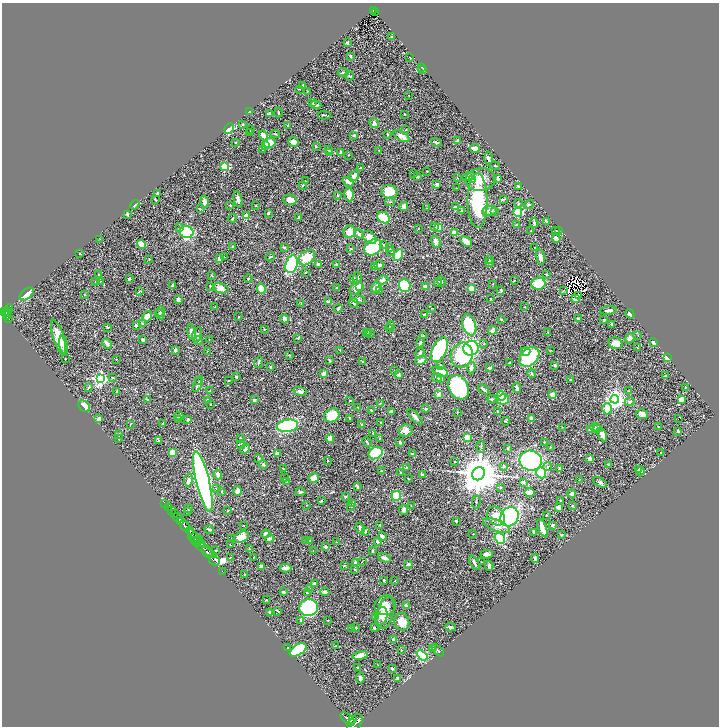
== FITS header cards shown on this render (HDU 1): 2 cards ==
NAXIS1  =                 1433
NAXIS2  =                 1448

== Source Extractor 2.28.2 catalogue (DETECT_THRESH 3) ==
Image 1433 x 1448 px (HDU 1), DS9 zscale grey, zoomed out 1/2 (1 PNG px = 2 x 2 image px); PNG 721 x 728 px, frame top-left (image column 1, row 1447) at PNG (2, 3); each listed source drawn as its Kron ellipse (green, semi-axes under 4 px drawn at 4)
Background 0.625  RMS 0.028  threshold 0.0826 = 3 sigma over >= 5 px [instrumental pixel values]
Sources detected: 573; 51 cannot appear on this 1/2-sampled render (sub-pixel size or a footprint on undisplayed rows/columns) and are neither listed nor drawn; of the other 522, the 500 brightest by FLUX_AUTO listed and drawn (22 fainter detections omitted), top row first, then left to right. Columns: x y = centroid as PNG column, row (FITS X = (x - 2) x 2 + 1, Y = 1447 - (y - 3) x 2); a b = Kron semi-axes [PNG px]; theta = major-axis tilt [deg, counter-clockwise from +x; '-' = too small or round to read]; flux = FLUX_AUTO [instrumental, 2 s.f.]
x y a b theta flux
373 11 3 2 - 26
375 12 2 1 - 7.7
392 37 2 2 - 7.4
347 43 2 2 - 17
351 56 3 2 - 4.4
410 58 2 1 - 3.7
422 67 2 2 - 2.8
423 70 3 2 - 2.5
343 72 5 3 - 7.9
349 76 4 3 - 4.9
303 85 3 3 - 2.9
299 89 2 2 - 2.3
307 91 3 2 - 2.7
409 96 2 1 - 1.9
312 103 3 2 - 3.8
316 105 5 3 - 17
249 112 3 2 - 3.9
278 112 5 2 - 4.7
269 114 3 3 - 22
404 114 2 2 - 2
324 115 6 2 -4 6.8
374 123 5 3 - 19
243 124 3 3 - 4
288 125 4 3 - 4.9
229 129 5 3 - 220
250 130 2 2 - 3.7
406 130 3 2 - 2.2
250 133 2 1 - 1.9
275 134 5 2 - 4.8
387 134 2 2 - 4.7
354 135 3 3 - 7.8
264 136 5 3 - 34
401 136 9 4 -29 42
458 141 3 3 - 19
293 142 5 5 - 30
436 142 5 2 - 6.5
236 143 3 3 - 2.5
269 143 6 5 - 81
265 146 4 3 - 8.8
316 146 3 2 - 3.1
329 149 3 2 - 5.2
475 149 5 4 - 35
262 150 2 2 - 2.4
379 151 3 2 - 3.2
330 153 2 2 - 93
341 153 4 2 - 16
348 155 2 1 - 2.6
488 158 6 4 -89 12
495 166 5 2 - 3.6
225 167 3 3 - 300
361 168 4 3 - 5.1
427 171 2 2 - 3.1
414 173 2 2 - 5.1
354 176 6 3 56 29
417 176 4 3 - 9.4
468 177 6 4 23 24
457 178 3 2 - 2.5
472 179 4 3 - 59
498 179 3 3 - 18
480 180 15 11 9 74
305 181 2 2 - 2.3
348 182 6 3 -33 29
303 185 3 2 - 7.1
437 185 3 2 - 13
518 187 4 2 - 7.7
456 188 3 2 - 2.2
389 192 8 6 -13 110
157 193 4 2 - 7.5
349 194 7 4 -83 63
338 196 2 2 - 5.6
238 199 8 3 -77 18
503 199 3 3 - 4.6
155 200 3 2 - 3.7
290 200 7 5 -12 39
478 200 27 10 -90 380
205 202 6 3 -75 17
390 202 5 2 - 4.3
518 203 4 3 - 4.8
135 205 5 1 - 4.2
230 205 3 2 - 3.4
256 205 2 2 - 5.2
529 205 5 3 - 6.6
404 206 5 3 - 26
455 207 3 2 - 7.8
427 208 3 2 - 2.6
200 209 3 2 - 3.5
462 211 4 2 - 7.8
490 211 8 4 9 24
494 212 3 3 - 3.7
518 212 4 4 - 190
268 213 3 2 - 8.2
127 214 4 3 - 7
246 216 2 2 - 60
232 218 4 2 - 4.4
298 218 4 2 - 9
383 218 7 5 -33 170
546 221 3 2 - 7
534 223 5 3 - 6.6
516 225 2 2 - 6.5
179 227 4 3 - 7.7
435 227 3 3 - 4.3
439 227 4 3 - 66
418 228 2 1 - 2
556 230 2 2 - 2
530 231 2 2 - 3.8
558 231 3 2 - 2.4
187 232 7 6 - 430
350 232 6 6 - 57
455 233 3 3 - 74
359 234 5 3 - 19
369 238 8 5 -42 34
100 239 2 2 - 1.9
556 239 4 3 - 41
436 242 6 4 -70 19
466 242 7 3 -38 40
141 244 5 3 - 130
384 245 3 3 - 4.5
232 246 2 2 - 2.5
284 247 2 2 - 12
373 247 10 7 38 340
535 247 2 1 - 2.6
390 248 3 1 - 2.5
351 249 3 2 - 4.1
391 251 3 2 - 4.6
80 254 2 2 - 3.9
398 255 6 4 57 150
224 257 2 2 - 2.2
270 257 5 2 - 4.9
540 257 8 3 -77 26
219 258 3 3 - 17
307 258 9 6 40 100
149 259 3 2 - 2.3
490 259 3 3 - 6.5
489 263 4 2 - 3.5
292 264 9 6 72 330
318 264 3 3 - 8.7
336 264 4 3 - 6.2
379 265 4 3 - 14
375 266 3 3 - 12
305 273 2 2 - 2.8
546 274 2 2 - 3.6
99 275 3 2 - 6
211 275 3 2 - 3
357 277 6 3 88 6.3
129 279 3 2 - 8.8
248 279 4 2 - 3.9
354 279 4 2 - 4.8
382 280 6 4 22 18
514 280 2 2 - 2.1
96 281 3 3 - 7.9
100 281 3 2 - 1.8
441 281 5 3 - 6.5
438 283 4 3 - 8.8
493 284 3 2 - 2.6
538 284 7 6 - 140
172 285 4 2 - 6.9
405 285 6 6 - 190
210 286 2 2 - 4.5
360 286 3 3 - 31
425 286 4 3 - 12
221 288 8 5 -17 30
337 288 2 2 - 7.2
356 288 7 5 46 24
376 288 5 5 - 21
472 288 3 3 - 95
261 289 5 4 - 70
380 290 3 3 - 5.9
501 290 3 2 - 8.9
564 290 3 2 - 1.9
139 291 4 2 - 3.9
27 294 8 5 39 66
84 294 2 2 - 1.8
579 295 2 1 - 2
575 298 3 3 - 6
358 299 8 3 -20 15
491 299 2 2 - 3.4
178 300 3 3 - 22
328 302 2 2 - 20
301 303 3 2 - 2.8
354 303 5 3 - 7.9
215 307 3 2 - 3
525 307 2 2 - 2.4
338 308 4 2 - 7.6
432 308 3 2 - 1.8
8 310 5 2 - 180
608 310 8 2 8 17
161 311 5 3 - 7.5
4 312 3 2 - 220
7 312 4 2 - 200
8 314 3 2 - 50
160 314 5 3 - 6.6
630 314 5 3 - 16
424 315 2 2 - 25
7 316 2 1 - 74
147 316 5 4 - 41
238 317 2 2 - 3.9
8 318 3 2 - 100
284 319 4 3 - 28
501 319 2 2 - 10
578 319 3 3 - 5.1
604 320 3 2 - 5.7
142 324 3 2 - 3.6
612 324 4 2 - 6
136 325 3 3 - 13
391 325 4 3 - 4.7
469 325 11 6 -72 200
107 327 3 2 - 5.8
389 328 4 2 - 2.5
265 329 2 2 - 4.6
493 330 4 4 - 20
192 332 8 4 -81 23
368 332 3 3 - 4.5
366 333 4 3 - 6.6
548 333 3 2 - 2.1
371 334 2 2 - 2
197 335 7 4 76 11
423 335 2 2 - 2.7
638 335 2 2 - 1.9
58 337 18 5 -73 94
298 338 3 2 - 3.3
630 338 5 4 - 20
209 339 3 2 - 1.9
143 340 3 3 - 14
198 341 4 4 - 10
654 342 3 3 - 30
420 343 4 3 - 6.8
484 343 3 2 - 2.5
616 343 7 6 - 55
107 344 5 3 - 17
64 345 9 3 -82 14
471 348 8 7 - 450
637 348 3 2 - 2
175 350 4 3 - 13
340 350 3 2 - 2
439 350 13 7 64 470
550 350 3 2 - 2.5
207 351 2 2 - 2.3
526 351 4 4 - 64
420 353 5 4 - 8.4
289 355 2 2 - 3.4
462 355 12 11 - 430
529 357 11 8 42 290
667 358 4 3 - 29
65 359 2 2 - 4.3
116 359 2 2 - 2.6
329 360 3 2 - 6.1
421 360 6 3 26 23
363 361 3 2 - 5.2
259 362 6 2 81 6.9
509 362 3 2 - 3.7
555 365 3 2 - 6.9
441 366 3 3 - 5.7
270 367 2 2 - 7
471 368 5 4 - 15
489 368 3 2 - 7.8
395 371 2 2 - 3.9
440 372 8 4 -21 110
324 373 3 2 - 29
532 373 4 3 - 6.5
398 375 2 2 - 50
665 376 3 2 - 8.5
112 377 4 2 - 3.6
236 377 3 2 - 11
437 378 5 3 - 7.3
100 379 4 4 - 1100
441 379 4 3 - 9.3
570 380 2 2 - 5.7
229 381 2 2 - 3.9
199 382 4 3 - 6.9
198 384 8 3 66 12
458 387 13 9 -61 520
685 387 4 2 - 3.8
88 388 4 2 - 3.3
517 388 5 3 - 21
483 389 6 2 -37 11
117 391 3 2 - 2.5
210 391 4 2 - 3.7
629 391 3 2 - 2.6
300 392 7 4 -20 16
439 394 4 3 - 46
552 395 3 3 - 51
501 396 5 4 - 44
492 399 4 3 - 5.9
503 399 6 5 - 58
615 399 4 4 - 2800
681 399 4 3 - 39
147 400 3 2 - 3.3
207 400 3 2 - 11
254 400 3 3 - 8.5
350 400 2 2 - 4.3
630 402 5 4 - 11
380 403 4 2 - 2.6
210 404 2 2 - 1.7
84 406 7 5 -45 42
358 407 2 2 - 2.3
426 409 3 3 - 8
607 409 6 4 -90 52
372 411 2 2 - 4.7
497 411 2 2 - 5.3
391 412 4 3 - 14
457 412 3 2 - 3.1
642 414 6 5 - 23
332 415 8 6 26 76
179 416 4 3 - 11
415 417 10 3 -45 24
349 418 3 2 - 2.5
99 419 2 2 - 57
531 419 2 2 - 42
678 419 2 1 - 23
178 420 3 3 - 4.8
188 420 3 3 - 11
506 421 4 2 - 3.2
381 422 2 2 - 3.7
163 423 3 2 - 4.2
130 425 3 1 - 2.9
362 425 3 3 - 4.7
288 426 11 6 9 440
658 426 2 2 - 3.8
562 427 3 2 - 1.8
596 428 5 3 - 14
591 429 4 3 - 15
598 429 3 2 - 5.9
406 430 7 6 - 35
678 431 2 2 - 5.3
373 433 2 2 - 12
119 434 3 2 - 7
602 435 7 4 -65 31
240 438 2 2 - 2.9
330 438 4 4 - 27
467 438 4 3 - 50
119 439 3 2 - 5.4
379 439 3 2 - 3.4
159 441 3 3 - 6
367 442 5 2 - 4.6
400 442 3 2 - 8.6
544 442 2 2 - 2.9
241 445 4 3 - 4.5
481 447 6 2 -87 5.1
550 447 3 2 - 3.3
507 448 2 2 - 6.3
245 449 5 3 - 13
661 452 2 2 - 3.9
172 453 2 2 - 93
375 453 7 5 29 200
277 454 3 3 - 19
412 454 4 3 - 6.2
259 458 4 3 - 4.2
590 459 3 3 - 25
327 461 3 2 - 3.3
531 461 11 10 - 570
455 462 2 2 - 8.1
263 465 4 3 - 9.8
608 465 3 2 - 2.6
503 467 4 3 - 6.9
548 467 4 3 - 7.1
283 468 3 2 - 2.7
406 468 3 2 - 4
559 469 4 3 - 7
638 469 3 2 - 7.5
381 471 3 2 - 3
641 471 4 2 - 6.3
401 473 3 2 - 2.5
541 473 5 5 - 120
422 474 3 3 - 6.8
478 474 7 6 - 20000
218 475 5 3 - 25
285 478 3 3 - 3.5
314 478 5 5 - 36
408 479 3 2 - 2.1
580 479 3 1 - 1.8
188 480 6 3 80 29
203 481 31 6 -77 2200
287 481 3 2 - 4.7
523 482 2 2 - 38
600 482 7 4 -30 11
357 486 3 2 - 6.1
500 487 2 2 - 4.3
217 488 4 2 - 3.7
222 491 3 2 - 4.5
238 491 5 3 - 31
300 492 5 3 - 7.7
530 493 5 4 - 22
572 494 4 3 - 14
396 496 5 4 - 130
345 497 3 3 - 5.2
322 500 4 2 - 3.2
560 501 4 2 - 3.9
476 502 7 2 87 5.3
165 503 2 1 - 10
353 503 4 3 - 5
307 505 2 1 - 2
411 505 3 2 - 2.3
351 506 3 2 - 3.8
573 506 2 2 - 3.7
168 507 2 1 - 22
559 507 3 3 - 24
188 509 4 2 - 2.9
171 510 2 1 - 120
404 510 5 4 - 10
187 511 3 3 - 4
227 511 3 2 - 2.9
175 514 3 2 - 140
546 515 3 2 - 2.8
496 516 10 8 -56 49
509 517 10 8 54 780
178 518 5 2 - 830
181 521 2 2 - 410
456 521 2 2 - 6.1
380 525 3 3 - 4
496 525 14 5 -21 41
553 525 3 3 - 10
185 526 7 3 -58 1700
244 526 2 2 - 3.7
360 528 6 3 -67 13
542 528 9 3 -69 56
209 529 5 3 - 8.4
190 531 4 3 - 490
365 531 3 3 - 10
534 532 4 2 - 14
266 534 4 3 - 23
473 534 3 2 - 2.3
561 535 3 3 - 5.9
194 536 8 3 -56 550
382 536 4 3 - 19
241 537 8 5 22 50
232 538 2 1 - 1.7
269 538 4 3 - 12
500 538 6 5 - 410
199 540 4 3 - 330
306 541 3 3 - 4.4
310 541 2 2 - 2.3
377 541 3 3 - 6.9
336 542 3 2 - 2
201 543 3 2 - 160
230 545 2 2 - 2.8
203 547 17 3 -36 970
326 547 3 3 - 14
249 549 3 2 - 3
216 550 3 2 - 3.3
373 550 3 2 - 4.5
313 551 3 2 - 2.7
207 552 7 2 -53 750
487 554 6 4 -1 18
230 557 2 1 - 1.8
253 557 3 2 - 2.5
385 558 7 3 -22 24
535 558 4 2 - 21
215 561 5 3 - 67
362 561 3 2 - 1.8
481 562 3 2 - 2.4
355 563 3 3 - 8.3
474 563 8 2 -61 11
408 564 4 3 - 12
344 565 4 2 - 4.4
489 566 5 3 - 7.3
261 567 3 3 - 20
286 568 6 3 2 34
355 569 3 3 - 4
222 571 2 1 - 12
245 575 3 2 - 2.4
384 580 2 2 - 16
395 581 3 2 - 2.4
314 583 4 3 - 11
310 588 3 2 - 4
283 592 3 3 - 12
325 592 4 3 - 17
307 593 3 2 - 3.2
266 600 2 2 - 3
385 605 11 9 20 55
406 605 4 3 - 11
308 608 9 8 - 780
278 611 4 2 - 3.9
269 612 4 4 - 6.9
385 613 17 8 73 68
375 616 4 2 - 3.4
381 616 9 6 74 29
301 620 4 3 - 13
328 621 2 2 - 2.3
402 622 8 7 - 48
450 627 5 3 - 9.3
356 628 3 3 - 4.9
374 628 2 2 - 12
352 629 3 2 - 3.5
393 639 2 2 - 17
336 646 3 2 - 2.3
288 647 2 2 - 3.6
432 649 4 3 - 12
298 650 9 5 32 370
401 650 2 2 - 2.3
438 650 7 2 -42 4.7
360 655 8 4 11 28
422 655 6 4 -38 380
377 664 3 2 - 1.9
357 667 3 2 - 3.6
392 668 3 3 - 6.1
360 678 5 3 - 15
397 678 2 2 - 9.3
348 719 8 4 -39 2500
352 719 2 2 - 430
355 723 10 6 53 3200
At the frame edge (FLAGS 8, measured only in part): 1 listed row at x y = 355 723
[22 fainter detections neither listed nor drawn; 51 sub-pixel or undisplayed-footprint detections neither listed nor drawn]